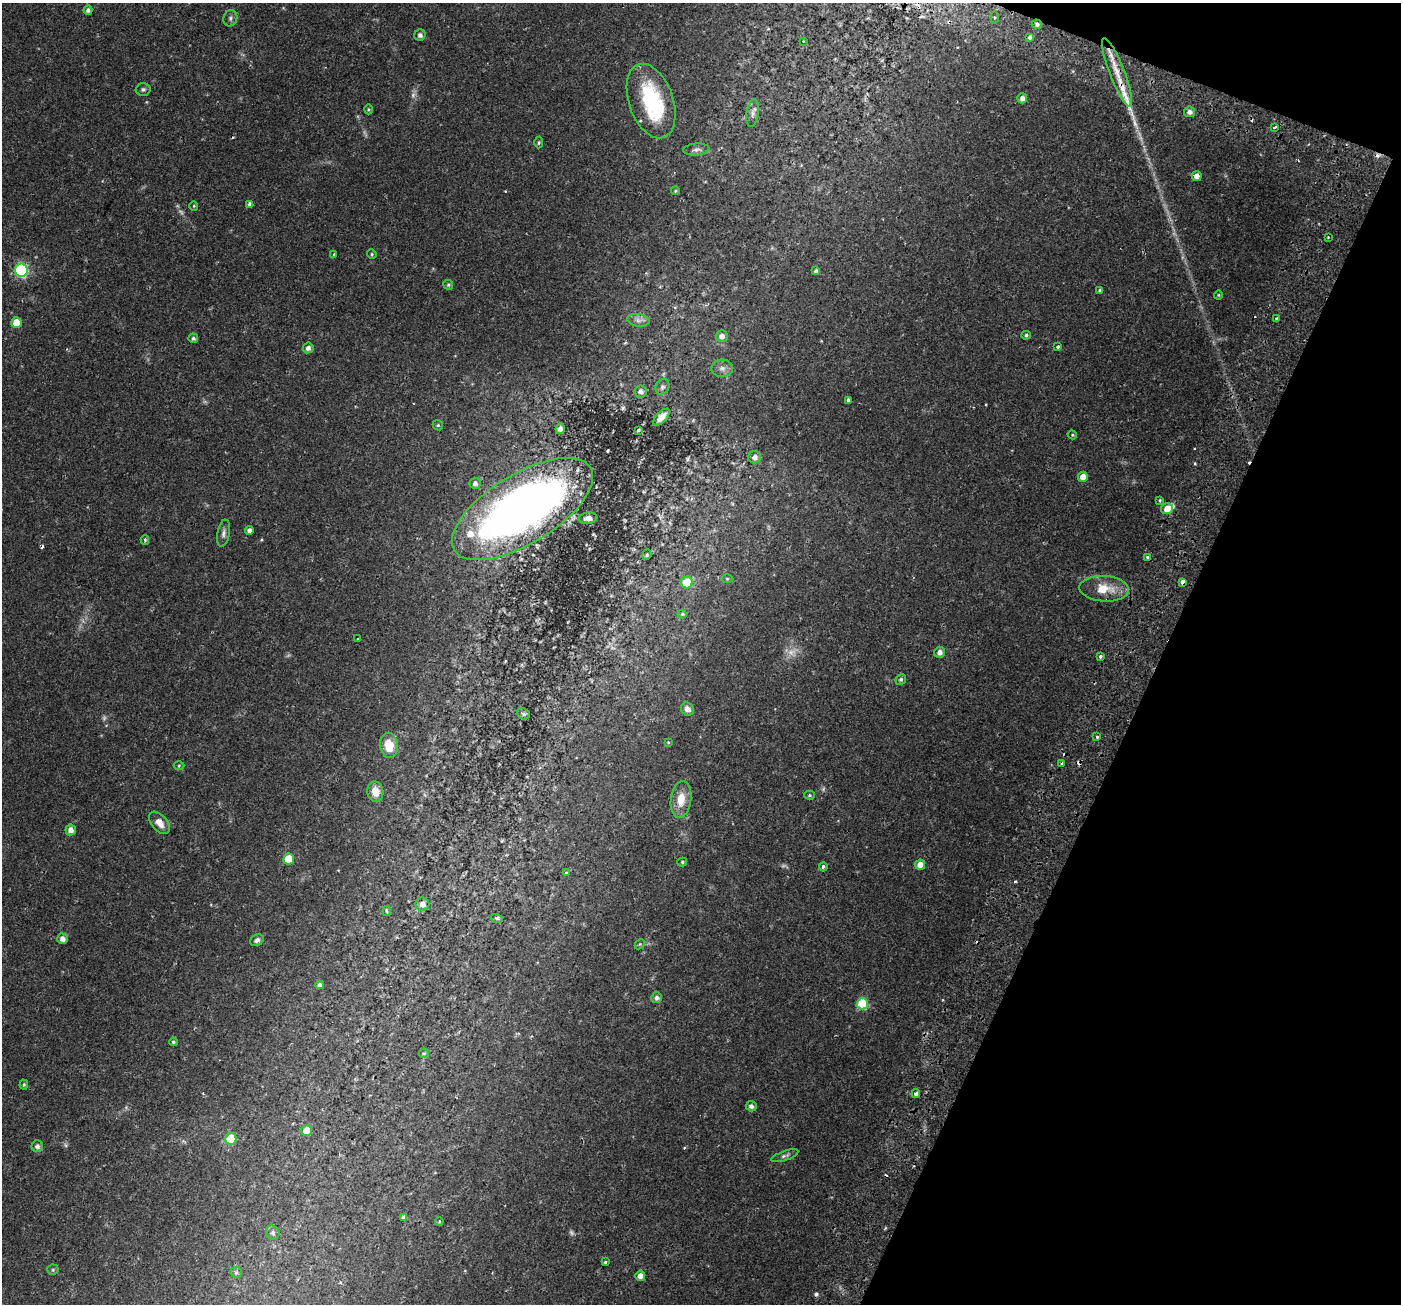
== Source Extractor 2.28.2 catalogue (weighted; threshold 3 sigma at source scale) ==
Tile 8 of 4 x 4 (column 4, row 2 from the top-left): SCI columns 4268-5666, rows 2897-4198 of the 5743 x 5856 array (HDU 1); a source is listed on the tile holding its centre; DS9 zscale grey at full resolution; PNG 1403 x 1306 px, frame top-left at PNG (2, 3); each listed source drawn as its Kron ellipse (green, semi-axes under 4 px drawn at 4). Shown black and unused: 19% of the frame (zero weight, under 2 of 3 exposures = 5% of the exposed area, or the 3 px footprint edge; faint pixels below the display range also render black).
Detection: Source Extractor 2.28.2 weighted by HDU 2 'WHT'; one run over the whole footprint, this tile lists its part. Background 0.0345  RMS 0.0037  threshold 0.0165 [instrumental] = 3 sigma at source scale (4.5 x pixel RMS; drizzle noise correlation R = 1.50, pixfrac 1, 0.0396/0.0396 arcsec/px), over >= 5 px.
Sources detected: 133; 7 too faint to see at this stretch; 12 cosmic-ray / hot-pixel residue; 1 long thin detection or spike segment (spike, bleed or trail) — neither listed nor drawn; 4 inside a brighter listed object's ellipse — not listed separately; the other 109 listed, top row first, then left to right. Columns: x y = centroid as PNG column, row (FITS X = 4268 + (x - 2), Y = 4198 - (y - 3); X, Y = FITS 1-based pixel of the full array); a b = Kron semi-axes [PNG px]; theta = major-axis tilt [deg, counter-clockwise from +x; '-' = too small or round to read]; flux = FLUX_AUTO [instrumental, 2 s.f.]
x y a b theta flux
88 10 4 4 - 0.9
995 17 6 4 84 0.57
230 18 8 6 72 0.97
1037 24 5 4 - 0.95
420 35 6 5 - 1
1030 37 4 4 - 1.4
803 41 2 2 - 0.24
1117 72 37 7 -69 7.3
143 89 7 6 - 0.82
1022 98 5 5 - 1.7
651 101 39 22 -71 26
368 109 5 3 - 0.37
1189 112 5 5 - 1.6
753 113 14 6 81 1.5
1275 127 4 3 - 4.3
539 143 6 4 87 0.49
696 149 13 6 5 1.3
1197 176 5 5 - 2.5
675 191 4 4 - 0.37
250 204 4 4 - 1.3
194 206 5 4 - 0.34
1328 238 3 2 - 0.49
333 254 3 3 - 0.34
372 254 5 4 - 0.49
21 270 6 6 - 49
816 271 4 4 - 0.83
448 285 5 4 - 0.45
1100 291 4 3 - 0.68
1218 295 4 4 - 0.33
1277 319 4 3 - 1.1
638 320 11 6 -8 1.5
16 322 5 5 - 5.9
1026 335 5 4 - 0.62
722 336 6 6 - 1.9
193 338 5 5 - 0.64
1058 347 3 3 - 1.1
308 348 5 5 - 1.4
722 368 11 8 -1 1.9
662 387 8 6 62 0.89
641 391 6 6 - 1.2
848 400 4 3 - 2.1
661 417 11 5 47 2.2
438 425 5 5 - 0.48
560 429 5 4 - 1.5
638 430 3 2 - 0.46
1072 435 5 4 - 0.38
755 457 6 6 - 1.6
1083 477 5 4 - 3.3
475 483 5 5 - 1.1
1160 500 3 2 - 0.38
523 509 80 35 31 220
1167 509 6 5 - 3.3
588 518 9 5 6 1.5
249 530 4 4 - 1.3
223 533 14 6 80 1.3
145 540 5 4 - 0.47
647 555 5 4 - 0.47
1148 557 4 4 - 0.52
727 579 6 4 0 0.36
687 582 6 6 - 9.2
1182 582 4 3 - 3
1104 589 25 13 -4 7.8
682 614 4 4 - 0.62
357 639 3 3 - 0.96
940 652 6 5 - 1.7
1100 656 3 3 - 1.6
901 679 5 5 - 0.67
687 709 7 6 - 1.7
523 714 7 5 -21 0.64
1097 737 3 3 - 1.1
668 742 4 3 - 0.29
389 746 13 9 -82 6.5
1061 763 3 3 - 1.4
179 765 5 3 - 0.35
375 792 10 8 -78 3.5
809 795 5 4 - 0.48
681 799 18 10 83 5.4
159 823 13 7 -51 2.9
71 830 5 5 - 2.1
289 859 5 5 - 9.3
682 862 5 4 - 0.47
920 865 5 5 - 3.3
823 867 4 4 - 1.2
566 873 3 3 - 0.41
422 904 7 6 - 2.2
387 911 5 4 - 0.47
497 919 6 4 -21 0.53
62 939 5 5 - 1.9
257 940 7 5 29 1
640 944 6 4 45 0.44
320 985 4 4 - 1.2
657 998 5 5 - 1.2
862 1004 5 5 - 22
173 1042 4 4 - 0.5
424 1053 5 4 - 0.41
24 1085 5 4 - 0.46
916 1094 4 3 - 2.1
751 1106 5 5 - 1.2
307 1130 5 5 - 5.4
231 1139 6 5 - 14
37 1146 6 5 - 1.1
785 1156 14 4 19 0.95
404 1217 4 4 - 1.2
439 1221 4 3 - 0.35
273 1233 7 6 - 0.75
605 1262 3 3 - 0.91
53 1270 5 5 - 0.49
236 1272 5 5 - 0.59
640 1276 5 5 - 2.1
Overlapping masked pixels (flux is a lower limit): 2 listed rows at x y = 1037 24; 523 509